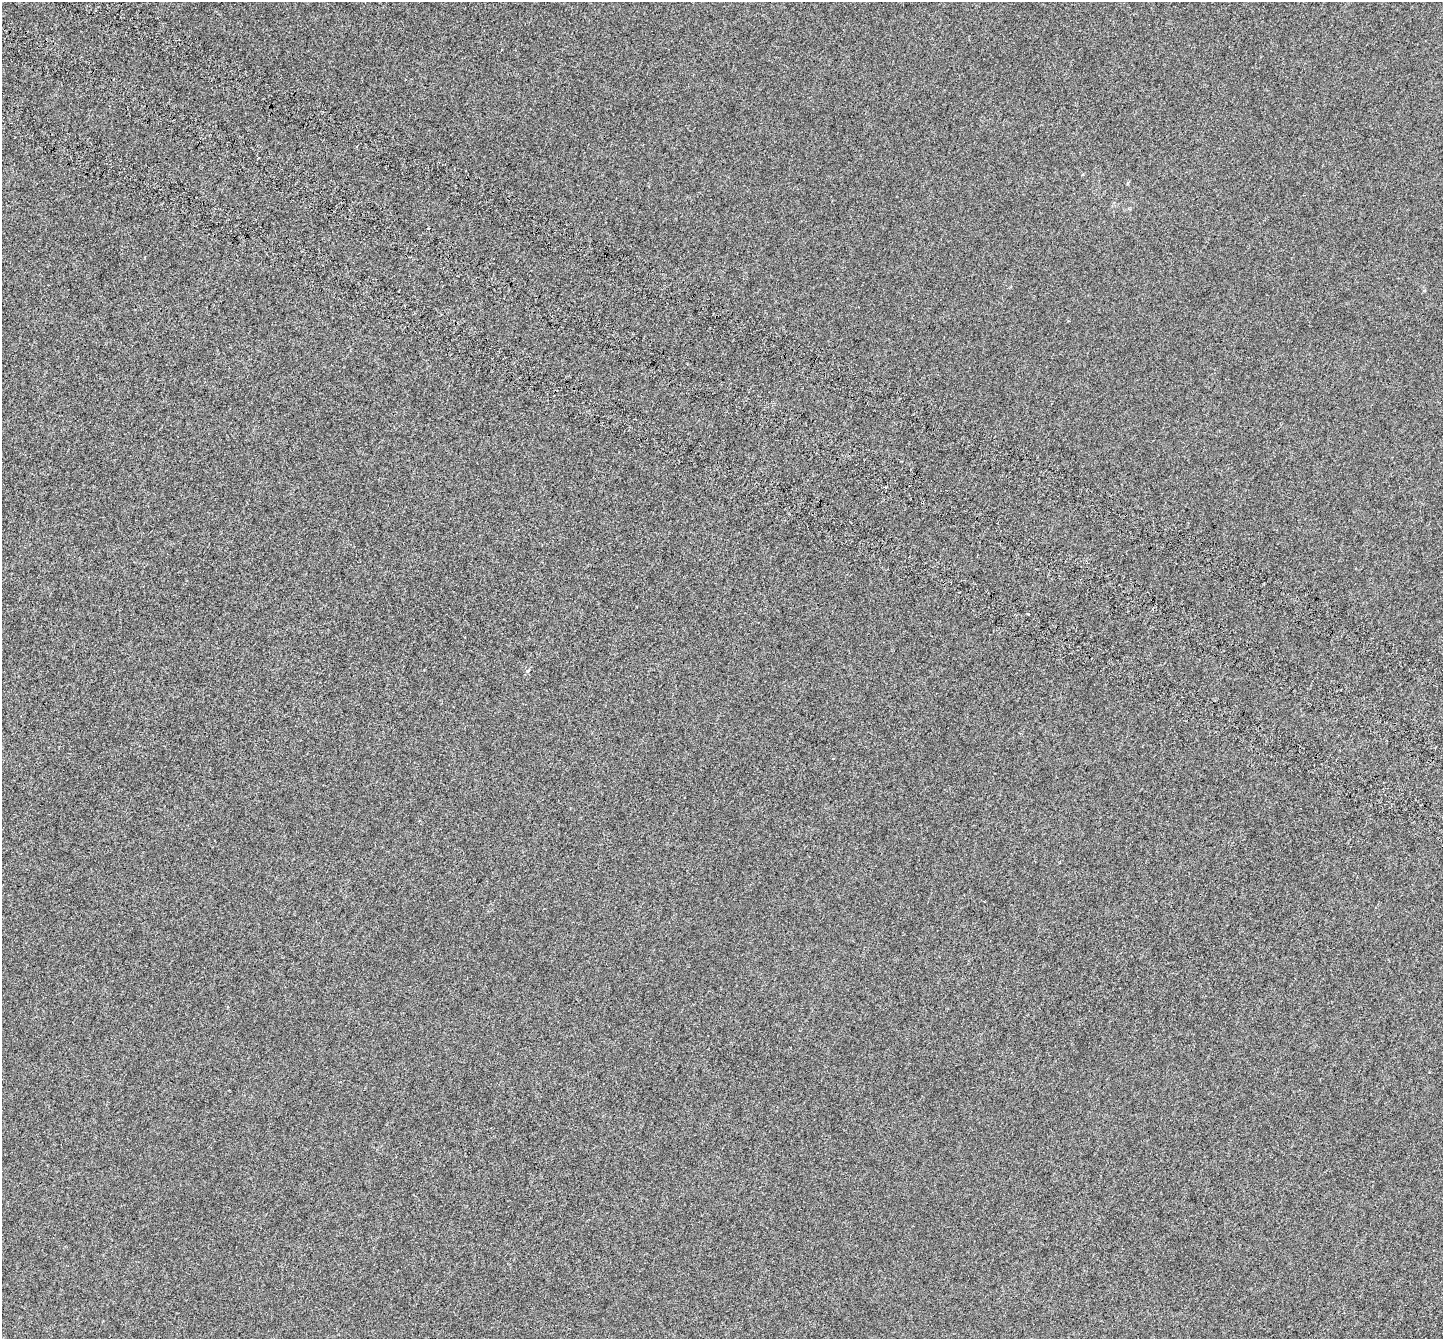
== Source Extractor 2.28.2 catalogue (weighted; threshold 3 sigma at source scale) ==
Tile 11 of 4 x 4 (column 3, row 3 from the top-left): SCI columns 2984-4424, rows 1724-3060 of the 5958 x 6056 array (HDU 1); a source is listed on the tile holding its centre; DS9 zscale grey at full resolution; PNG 1445 x 1341 px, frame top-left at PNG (2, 2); no overlay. Shown black and unused: <1% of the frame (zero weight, under 5 of 9 exposures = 6% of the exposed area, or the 3 px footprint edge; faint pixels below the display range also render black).
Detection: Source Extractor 2.28.2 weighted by HDU 2 'WHT'; one run over the whole footprint, this tile lists its part. Background -3.98e-04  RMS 0.0017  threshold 0.00702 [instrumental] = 3 sigma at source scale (4.09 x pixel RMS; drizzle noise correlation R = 1.36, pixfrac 0.8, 0.0396/0.0396 arcsec/px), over >= 5 px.
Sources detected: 3; all 3 listed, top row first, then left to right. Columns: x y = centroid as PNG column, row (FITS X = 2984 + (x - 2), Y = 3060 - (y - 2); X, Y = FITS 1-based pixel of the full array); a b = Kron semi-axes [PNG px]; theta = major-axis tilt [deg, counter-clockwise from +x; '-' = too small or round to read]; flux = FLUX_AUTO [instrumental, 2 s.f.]
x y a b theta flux
501 50 3 2 - 0.1
1028 614 3 3 - 0.2
527 671 6 4 70 0.18